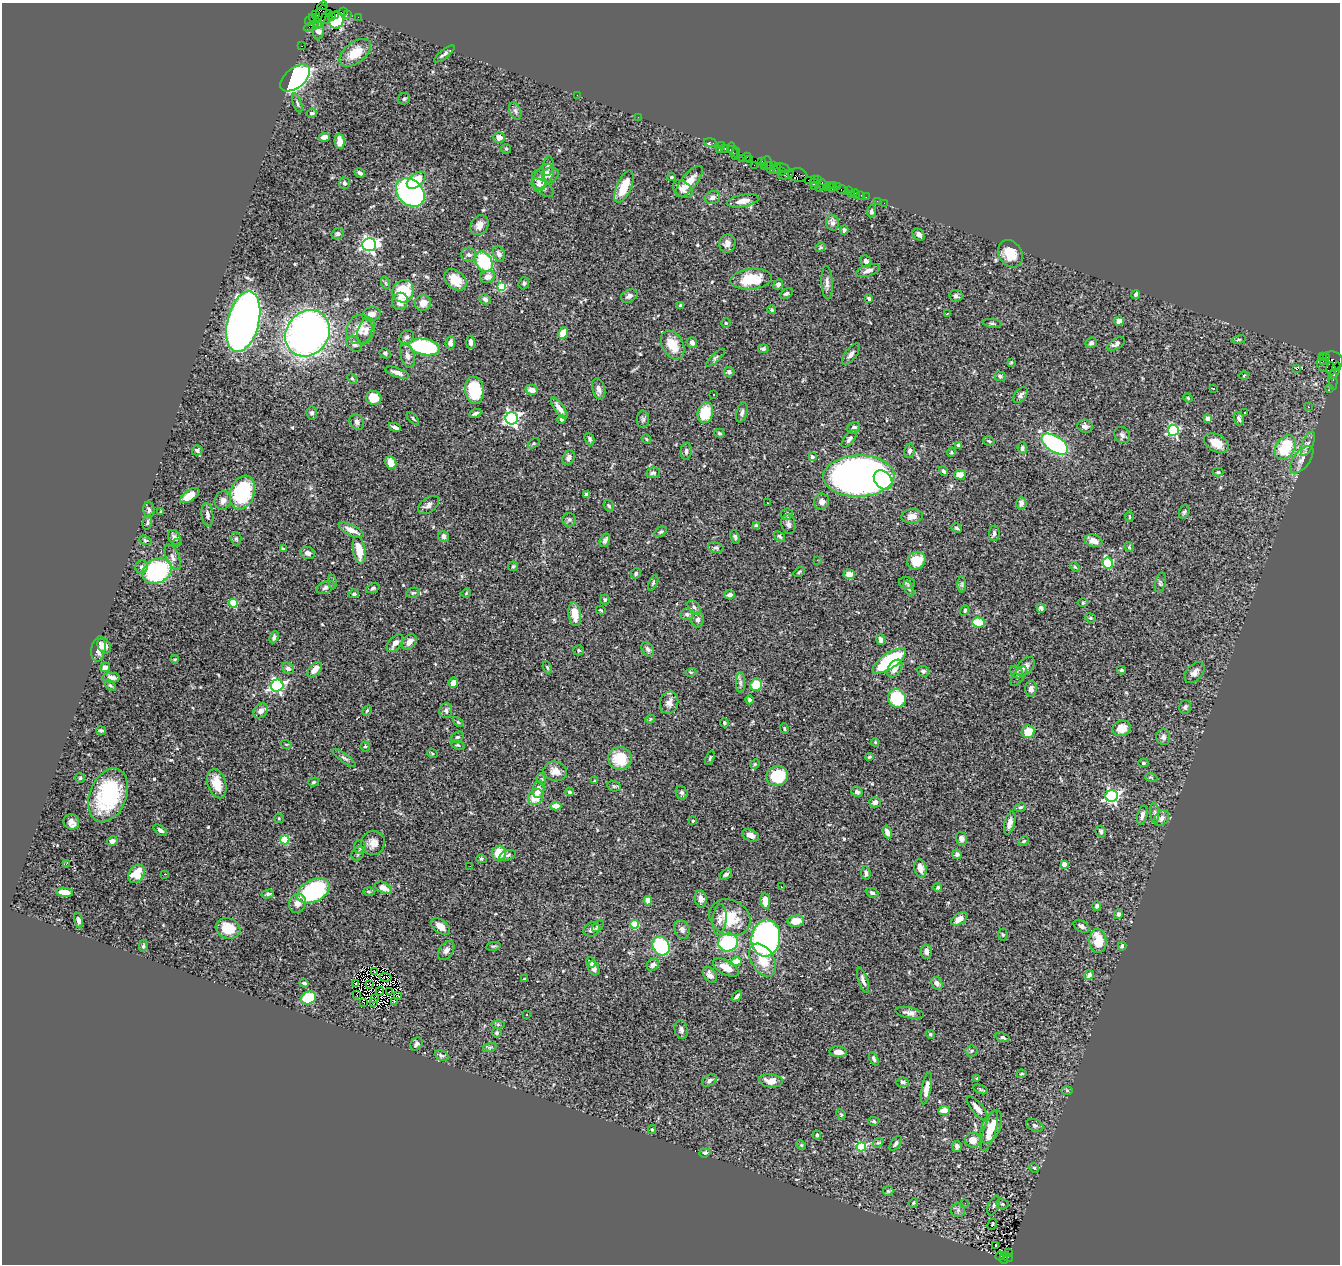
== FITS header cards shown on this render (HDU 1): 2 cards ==
NAXIS1  =                 1338
NAXIS2  =                 1262

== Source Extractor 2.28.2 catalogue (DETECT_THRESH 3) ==
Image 1338 x 1262 px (HDU 1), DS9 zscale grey, 1 PNG px = 1 image px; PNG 1342 x 1266 px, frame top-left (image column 1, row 1262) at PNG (2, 3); each listed source drawn as its Kron ellipse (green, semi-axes under 4 px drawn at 4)
Background 1.27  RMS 0.042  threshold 0.125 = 3 sigma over >= 5 px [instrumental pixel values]
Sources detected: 537; of the 537, the 500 brightest by FLUX_AUTO listed and drawn (37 fainter detections omitted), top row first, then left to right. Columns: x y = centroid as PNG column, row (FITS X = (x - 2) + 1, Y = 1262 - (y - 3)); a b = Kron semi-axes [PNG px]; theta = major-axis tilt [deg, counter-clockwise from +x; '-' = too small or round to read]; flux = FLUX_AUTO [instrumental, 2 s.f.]
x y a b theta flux
322 6 5 3 - 40
343 12 4 2 - 30
316 14 4 3 - 27
347 14 2 2 - 14
335 15 3 2 - 31
320 17 12 5 73 410
327 17 7 5 51 240
331 17 3 2 - 66
358 17 2 2 - 14
310 20 6 2 50 33
336 20 9 7 87 120
316 21 8 3 -51 110
311 26 8 2 27 25
318 30 9 6 -89 13
302 46 2 2 - 14
355 53 18 10 38 60
444 54 12 4 38 8.7
295 78 17 10 39 700
577 95 2 2 - 4.8
404 99 6 5 - 5.4
297 103 10 4 -71 5.5
515 111 9 5 -69 7.7
312 113 5 4 - 4.9
638 117 2 2 - 71
325 137 5 4 - 20
499 137 6 5 - 21
340 141 8 5 -87 20
710 142 6 3 -11 110
721 146 3 2 - 18
506 149 5 5 - 3.3
719 149 2 2 - 120
725 149 3 2 - 15
730 149 3 2 - 38
733 151 9 2 -75 62
736 153 5 3 - 46
747 157 4 2 - 32
742 158 3 2 - 50
750 159 2 2 - 20
761 161 3 3 - 43
766 163 6 6 - 150
754 165 2 2 - 16
774 165 4 3 - 65
548 166 10 5 81 11
764 166 4 2 - 150
770 168 6 3 -61 280
783 168 7 3 -24 160
776 169 6 3 45 82
781 172 3 2 - 48
360 173 5 4 - 8.9
550 175 8 7 - 8.6
786 175 8 4 13 380
798 175 10 6 -7 240
543 176 14 8 53 30
671 177 4 3 - 2.8
814 179 3 3 - 50
416 180 11 6 38 56
808 180 2 2 - 32
817 180 3 3 - 59
539 181 10 6 -73 12
689 181 19 7 50 37
813 182 3 3 - 49
344 183 6 5 - 5.6
823 184 5 2 - 43
830 185 3 2 - 79
814 186 4 2 - 97
624 187 17 7 67 68
827 187 3 2 - 56
833 187 5 3 - 110
837 187 3 2 - 87
542 188 13 6 -35 16
820 188 2 2 - 31
683 189 11 7 -37 14
842 190 5 3 - 110
849 191 3 2 - 21
410 192 16 12 -44 580
851 194 2 2 - 16
856 194 4 3 - 30
861 195 2 2 - 13
866 197 2 2 - 13
712 198 8 6 19 9.7
743 201 16 6 10 25
877 201 2 2 - 12
884 203 2 2 - 7
871 211 6 4 86 6.6
832 223 8 6 -76 12
479 225 10 8 57 21
844 230 4 4 - 7.4
338 234 6 5 - 7.3
919 235 7 5 -46 12
727 243 9 8 - 18
369 245 7 6 - 840
821 247 5 4 - 3.6
499 254 8 5 -71 11
1010 254 14 11 -57 50
468 255 7 7 - 9.9
866 261 6 5 - 13
484 262 11 8 -60 170
868 271 12 5 18 12
488 277 8 6 18 19
751 279 21 10 6 87
455 280 12 9 -42 42
386 283 6 4 -70 4.1
524 283 6 5 - 5.7
827 283 17 5 -87 12
778 284 5 4 - 8.3
502 287 4 4 - 120
403 291 11 10 - 110
786 293 7 4 30 5.1
1136 294 4 3 - 5
629 296 8 6 26 9.4
956 296 7 6 - 6.4
485 299 6 5 - 9.6
869 299 4 3 - 15
400 301 8 8 - 26
423 303 8 7 - 20
681 305 4 3 - 4.6
772 310 4 4 - 4.4
371 314 9 7 15 18
947 314 3 2 - 13
1119 321 4 4 - 22
243 322 31 16 76 2100
726 323 5 4 - 3.8
992 323 9 4 -6 4.8
359 329 15 12 72 40
366 331 14 8 73 19
308 333 24 21 52 1600
563 333 6 4 62 35
406 337 8 6 47 7.6
1239 340 7 3 9 3.5
471 342 6 4 -86 12
692 342 5 5 - 10
450 343 7 4 84 10
1091 343 6 5 - 8.2
354 344 9 6 -49 12
1116 344 10 5 30 10
673 345 15 10 -61 54
425 347 16 8 -11 290
763 349 5 4 - 5.4
385 353 6 4 -29 4.9
851 354 13 5 52 11
407 355 13 6 -74 15
1322 356 3 3 - 640
1326 357 3 3 - 22
715 358 12 4 43 5.3
1323 361 2 2 - 16
1011 362 4 4 - 2.7
1330 362 13 10 14 350
1297 369 3 3 - 15
1331 369 7 4 -89 200
1335 370 9 4 70 320
729 372 5 5 - 7.7
397 373 12 4 -20 16
1244 375 4 3 - 2.6
1000 376 6 4 -19 5.4
352 378 5 4 - 4
1333 380 10 4 -85 130
1330 388 2 2 - 11
599 389 11 6 -74 13
1213 389 4 2 - 4
474 390 14 9 -82 120
532 390 6 5 - 19
713 395 3 3 - 7.5
1020 395 9 5 50 8.4
374 398 8 7 - 51
1188 398 4 3 - 2.7
1308 407 3 3 - 3.3
559 408 12 5 -55 17
742 412 10 5 75 9.4
1245 412 3 3 - 5.9
312 413 6 5 - 7.9
475 413 6 3 24 5.9
705 413 10 7 75 90
413 418 7 3 -46 4
512 418 6 6 - 700
1208 418 4 4 - 25
562 419 4 4 - 5.9
643 419 8 6 -89 6.2
1239 419 7 4 -71 8.9
357 422 8 7 - 9
1085 426 8 6 -15 9.5
395 427 6 3 -23 9.4
853 428 6 5 - 9.1
1173 430 5 5 - 340
719 433 5 4 - 3.9
1122 435 8 7 - 8.8
590 439 6 4 -67 6
646 439 5 4 - 3.3
849 439 10 5 50 8.1
989 441 6 5 - 4.6
534 443 6 4 32 3.5
1216 443 13 8 -29 43
1055 444 15 8 -33 350
1308 444 13 5 68 11
959 445 4 3 - 6.5
1285 447 13 9 58 120
1022 448 6 5 - 8.2
197 450 5 5 - 7
686 451 8 5 85 8
909 451 7 5 78 8
951 452 5 4 - 3.3
812 457 4 3 - 10
569 458 8 5 61 12
1302 459 16 8 52 20
391 463 6 5 - 30
943 471 5 3 - 6.1
1218 472 5 4 - 3.9
653 473 7 5 8 6.7
960 475 6 5 - 24
859 476 35 20 2 2800
883 480 10 8 -47 110
242 492 17 12 71 230
586 494 4 3 - 4.8
190 496 11 5 35 38
223 500 9 8 - 12
822 502 8 7 - 13
768 503 3 2 - 3.5
1021 503 6 5 - 15
429 505 12 7 36 14
609 506 6 4 -55 4.6
149 510 8 5 -85 6.7
161 512 4 3 - 2.8
1184 512 7 5 71 5
787 514 6 5 - 8.5
207 515 12 6 -83 10
912 516 11 7 7 20
1129 517 5 3 - 2.7
569 520 7 6 - 5.9
147 522 7 4 78 6
788 524 10 7 -79 11
756 526 4 3 - 5.5
956 528 5 4 - 4.6
351 530 13 5 -25 24
661 532 6 4 37 4.8
994 533 8 5 84 8.2
444 536 5 5 - 10
780 536 6 4 -40 5
174 537 8 5 -62 9.9
735 537 7 4 -67 5.1
236 539 6 5 - 4.8
145 540 6 4 -18 4.3
605 540 7 4 62 8.3
1094 541 9 6 -14 18
178 543 3 2 - 2.6
1129 547 5 4 - 2.6
716 548 8 5 -15 6.6
283 549 3 3 - 4.2
359 550 14 6 -80 50
308 553 7 6 - 11
173 557 13 6 -65 12
817 560 3 2 - 5.3
916 561 9 8 - 57
1108 563 5 5 - 180
513 566 5 5 - 3.6
141 567 6 6 - 7.9
1075 567 5 3 - 2.9
157 571 15 12 28 280
799 572 6 3 37 3.3
636 573 6 4 63 4.9
849 574 5 5 - 23
332 582 7 3 -82 4.1
1160 582 10 5 75 5.9
653 583 8 3 65 4.1
907 583 8 6 -11 5.9
962 584 8 4 90 5
325 587 9 6 26 9.6
373 588 7 4 22 5.8
909 589 8 4 -63 6.2
413 593 7 5 12 4.7
466 593 5 4 - 2.7
354 594 5 4 - 5.5
730 595 5 4 - 11
605 600 5 4 - 5
233 603 4 4 - 110
1083 603 5 3 - 2.9
694 607 8 5 -54 7.2
1041 608 5 4 - 6.9
601 610 5 3 - 2.8
965 610 5 4 - 4.7
575 614 12 6 -81 36
687 614 6 6 - 6.1
1090 618 5 4 - 4.6
698 620 8 6 84 10
978 622 6 5 - 82
274 637 6 4 67 6.8
881 640 5 4 - 11
409 642 9 6 50 19
395 643 10 6 50 16
104 646 8 6 -53 17
98 649 13 7 80 17
648 649 8 5 -61 7.1
579 650 5 5 - 4.1
175 659 4 4 - 2.9
889 661 19 7 34 290
1025 666 11 7 45 15
105 667 5 4 - 9.8
547 667 6 4 -69 3.6
288 668 6 5 - 8.9
895 668 10 6 57 18
315 670 9 5 48 24
1122 670 4 3 - 4.4
923 671 6 5 - 6
691 672 5 3 - 3.2
1017 672 7 5 -41 6.3
1195 673 12 7 50 16
1019 676 11 5 54 9.3
111 678 9 5 -1 17
453 683 5 4 - 17
740 683 10 4 90 7.4
110 685 7 3 -44 3.8
756 685 6 5 - 65
277 686 6 6 - 620
1031 689 8 6 85 12
897 698 9 8 - 150
749 700 4 4 - 8.5
669 703 11 9 76 17
1185 707 7 5 74 5.8
446 710 7 6 - 7.3
261 711 8 6 46 16
367 711 6 4 61 4
650 719 5 4 - 3.2
458 722 6 3 -45 3.5
724 723 4 4 - 4.5
1122 728 9 7 17 37
784 729 5 3 - 3.3
101 730 5 3 - 4.3
1028 732 6 6 - 42
457 737 7 5 36 5.4
1163 737 8 7 - 9.7
875 742 4 4 - 2.9
286 744 5 3 - 2.7
458 745 7 4 -23 4.1
365 747 5 4 - 4.2
432 753 5 3 - 2.6
869 757 4 3 - 3.5
344 758 14 4 -36 6.7
620 758 12 11 - 79
710 758 7 4 66 3.9
1143 763 5 4 - 4.6
755 764 5 4 - 3.5
555 771 12 9 -13 24
777 776 11 10 - 120
1151 777 6 3 -19 3.2
80 778 5 5 - 4.3
542 779 6 3 -72 2.8
595 781 4 3 - 3.6
314 782 5 4 - 4.2
217 784 15 9 -72 52
614 786 7 5 -13 4.8
539 789 9 6 80 19
570 792 4 4 - 7.1
857 792 6 5 - 8.4
682 793 7 5 -64 6.5
108 795 28 18 69 200
1112 796 6 6 - 660
536 797 8 7 - 52
875 802 6 5 - 13
556 806 5 4 - 24
1020 807 6 4 18 4
1155 813 10 4 -86 6.9
1142 815 10 5 75 12
279 818 5 4 - 3.1
1162 818 8 6 52 13
693 821 3 2 - 3.1
71 822 8 7 - 17
1010 823 12 5 75 16
160 830 8 4 -37 7.5
887 832 7 4 -73 13
1101 832 6 5 - 5.8
750 835 9 5 -20 19
961 839 7 5 -75 12
285 840 4 4 - 130
112 841 5 4 - 11
1024 841 6 4 28 4
373 843 12 12 - 23
360 847 7 6 - 8.5
499 853 7 7 - 50
358 854 7 5 46 6.4
957 854 5 4 - 6.4
507 855 8 5 19 6.9
481 859 5 4 - 3.8
66 864 3 2 - 35
1064 864 4 4 - 34
470 866 2 2 - 3.8
920 868 9 6 -77 23
866 873 7 4 -82 9
137 874 10 7 57 50
165 874 2 2 - 4.7
726 874 7 4 33 6.8
781 887 3 2 - 4
938 887 4 4 - 4.2
383 888 9 5 -24 21
313 891 17 11 26 330
64 892 8 4 -5 29
369 892 6 4 -2 3.5
872 893 6 4 -22 6.3
268 894 6 4 14 4.9
701 899 8 6 -80 16
648 901 4 4 - 22
765 901 8 5 -82 34
297 903 10 8 69 20
1097 906 4 4 - 6.8
1118 914 5 4 - 7.7
730 918 21 17 -29 89
719 919 15 7 84 16
959 919 9 5 33 21
78 920 8 4 -79 8.6
796 921 8 6 9 36
634 924 4 4 - 110
598 926 7 4 47 5
1081 926 8 5 -32 7.6
440 927 11 6 -37 27
228 928 12 10 -22 63
682 929 9 7 -68 11
592 930 8 7 - 11
1003 934 6 4 -85 3.9
766 938 18 14 83 930
1098 941 12 8 -85 69
728 942 10 9 - 190
143 946 6 4 78 4.4
493 946 7 3 7 3.8
661 946 10 8 -59 230
1122 946 4 4 - 6.1
446 950 11 6 56 11
926 952 7 6 - 12
763 960 18 11 -59 60
737 961 5 4 - 42
591 962 5 5 - 13
653 965 6 5 - 10
594 968 7 5 -64 12
726 968 14 7 -29 33
374 971 3 2 - 3.8
710 975 9 6 -54 14
1089 975 5 4 - 12
385 977 6 2 -6 3.8
525 979 4 3 - 3.3
863 980 13 4 -71 11
304 983 5 3 - 5
937 983 7 5 -60 12
356 984 2 2 - 3.5
370 984 3 2 - 3
380 991 4 2 - 2.6
390 991 3 2 - 3.8
356 994 3 2 - 12
398 996 3 2 - 3.1
737 996 6 3 48 7.2
309 998 8 6 23 120
375 998 3 2 - 2.6
394 1001 3 2 - 3.3
363 1003 3 2 - 3.8
374 1003 2 2 - 3.6
909 1013 15 5 -10 13
527 1015 3 3 - 6.4
498 1025 6 4 -1 4
681 1030 9 6 -80 8.8
497 1033 5 4 - 5.3
930 1034 5 4 - 4.3
1002 1037 7 4 -19 7
416 1044 7 5 54 7.8
490 1047 7 4 19 5.2
971 1051 6 5 - 4.8
838 1052 9 5 -6 17
441 1056 7 5 -22 5.5
874 1059 7 4 -65 5.6
1021 1074 5 3 - 2.9
977 1078 4 3 - 5.6
709 1080 8 5 35 8.2
771 1081 12 6 -5 29
903 1082 6 4 -5 6.7
926 1088 16 5 80 24
981 1089 7 3 -21 4.1
1067 1090 6 4 0 3.3
977 1108 15 5 -50 20
944 1110 6 4 5 21
841 1114 5 4 - 3.2
874 1121 5 4 - 3.9
1035 1125 9 6 -23 6.3
991 1127 18 9 68 48
652 1130 4 4 - 3.1
989 1131 21 6 72 36
817 1135 4 3 - 4.5
973 1140 8 7 - 26
878 1143 5 4 - 4.1
896 1143 8 4 53 6.5
801 1145 5 4 - 3.1
957 1146 5 4 - 8.6
861 1147 5 4 - 150
705 1153 5 4 - 6.5
1034 1168 5 4 - 4
888 1191 5 5 - 3.8
913 1203 5 4 - 3.2
965 1203 3 2 - 5.4
1002 1204 6 5 - 3.7
994 1205 10 5 66 7.1
958 1210 7 7 - 7.9
992 1224 6 3 64 3.5
996 1245 3 3 - 7.4
1008 1253 3 2 - 170
1000 1256 4 2 - 4.2
1008 1257 5 3 - 110
1004 1258 6 2 -87 70
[37 fainter detections neither listed nor drawn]